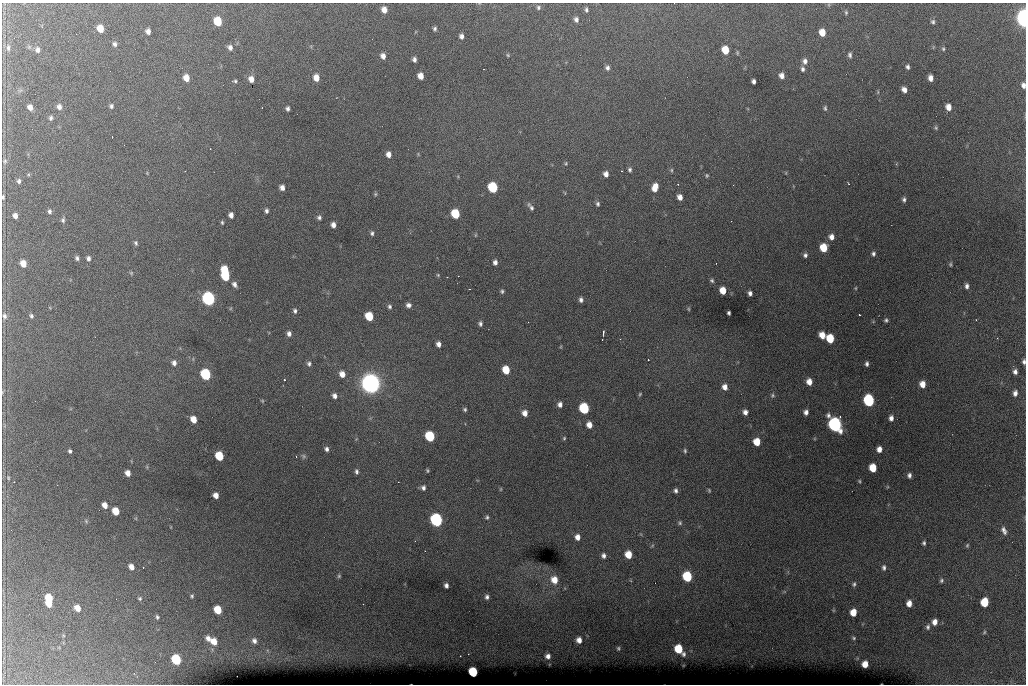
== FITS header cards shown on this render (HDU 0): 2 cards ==
NAXIS1  =                 1024 /fastest changing axis
NAXIS2  =                  682 /next to fastest changing axis

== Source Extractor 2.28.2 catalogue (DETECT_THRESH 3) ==
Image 1024 x 682 px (HDU 0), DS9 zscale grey, 1 PNG px = 1 image px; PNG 1028 x 686 px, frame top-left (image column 1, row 682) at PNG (2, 3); no overlay
Background 6400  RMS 52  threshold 157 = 3 sigma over >= 5 px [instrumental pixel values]
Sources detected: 216; all 216 listed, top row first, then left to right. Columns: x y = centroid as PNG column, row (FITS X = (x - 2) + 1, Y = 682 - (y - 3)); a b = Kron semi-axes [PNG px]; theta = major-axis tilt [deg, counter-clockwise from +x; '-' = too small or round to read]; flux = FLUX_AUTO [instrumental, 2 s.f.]
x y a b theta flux
538 7 6 6 - 7.5e+03
384 10 6 5 - 2.7e+04
586 10 7 5 -85 8.0e+03
846 12 6 4 -88 5.2e+03
1023 18 9 5 -86 1.3e+06
576 19 7 5 -70 1.2e+04
218 21 7 5 -72 1.3e+05
933 22 5 5 - 7.4e+03
100 28 6 5 - 5.2e+04
435 29 4 4 - 6.9e+03
148 31 5 4 - 1.6e+04
822 32 6 5 - 4.5e+04
461 36 6 5 - 1.3e+04
115 44 6 5 - 9.7e+03
230 47 6 6 - 1.4e+04
8 48 10 5 -85 1.2e+04
943 49 5 4 - 5.1e+03
38 50 7 6 - 1.3e+04
725 50 6 5 - 6.9e+04
737 53 6 4 -72 4.8e+03
508 55 5 4 - 3.9e+03
850 55 6 5 - 8.9e+03
383 56 6 5 - 1.9e+04
414 59 5 4 - 1.1e+04
805 61 7 6 - 1.5e+04
908 67 5 4 - 9.0e+03
607 68 6 5 - 1.1e+04
803 69 6 5 - 8.9e+03
421 76 6 5 - 3.2e+04
782 76 6 5 - 1.9e+04
186 78 6 5 - 3.9e+04
316 78 7 6 - 3.7e+04
931 78 6 4 -84 2.0e+04
251 79 5 5 - 2.4e+04
235 81 5 4 - 5.2e+03
753 81 5 4 - 1.1e+04
1023 85 7 5 -78 1.5e+04
904 90 6 5 - 1.8e+04
111 106 5 5 - 7.5e+03
30 107 5 4 - 2.0e+04
59 107 7 6 - 1.4e+04
948 107 6 5 - 2.9e+04
825 108 6 4 -89 6.0e+03
287 109 5 4 - 8.6e+03
51 118 6 5 - 7.6e+03
936 128 6 4 -89 5.2e+03
112 137 2 2 - 2.3e+03
210 149 3 2 - 2.6e+03
388 154 6 5 - 2.1e+04
5 161 7 5 76 7.1e+03
566 163 5 4 - 3.8e+03
630 170 6 5 - 7.6e+03
671 170 5 5 - 4.8e+03
786 173 5 3 - 2.8e+03
606 174 5 5 - 1.8e+04
707 175 5 3 - 4.3e+03
19 181 6 5 - 9.1e+03
848 183 3 2 - 2.1e+03
282 187 5 5 - 1.7e+04
493 187 7 6 - 2.7e+05
655 187 8 5 73 3.9e+04
375 194 5 5 - 4.7e+03
3 197 6 3 -90 5.6e+03
680 197 5 5 - 2.0e+04
904 199 6 4 -79 8.7e+03
598 204 6 4 80 7.1e+03
531 207 10 4 -54 1.0e+04
49 211 5 4 - 8.4e+03
266 211 4 3 - 8.5e+03
455 214 6 5 - 1.5e+05
231 215 5 4 - 1.7e+04
15 216 6 5 - 1.8e+04
319 217 6 5 - 8.6e+03
63 220 7 5 78 7.4e+03
222 222 4 3 - 4.6e+03
333 225 5 4 - 1.8e+04
372 233 6 5 - 7.9e+03
475 235 5 3 - 3.2e+03
831 237 6 6 - 2.0e+04
136 243 6 5 - 6.9e+03
824 248 6 6 - 7.6e+04
873 254 5 4 - 8.1e+03
805 255 6 6 - 1.0e+04
77 258 5 4 - 8.2e+03
88 258 6 5 - 1.1e+04
495 262 6 5 - 1.3e+04
23 264 6 5 - 3.7e+04
950 264 6 4 89 4.1e+03
225 270 7 5 -58 1.1e+05
131 273 6 5 - 4.7e+03
438 275 5 4 - 4.0e+03
226 276 6 5 - 1.7e+05
712 281 5 4 - 6.0e+03
234 284 7 5 -59 1.4e+04
967 286 6 4 -88 1.1e+04
856 288 5 3 - 3.0e+03
723 290 6 5 - 4.8e+04
502 291 5 4 - 6.4e+03
750 293 4 4 - 1.1e+04
208 299 7 6 - 1.0e+06
581 300 5 4 - 1.1e+04
408 305 6 5 - 1.2e+04
390 307 5 5 - 7.1e+03
689 309 5 3 - 3.8e+03
295 311 6 5 - 8.7e+03
729 313 4 3 - 6.6e+03
859 314 3 2 - 3.8e+03
4 316 8 5 -73 9.7e+03
31 316 5 4 - 6.4e+03
369 316 6 5 - 1.1e+05
886 320 4 4 - 6.2e+03
480 324 5 4 - 8.4e+03
603 333 5 2 - 4.9e+03
289 334 6 5 - 1.4e+04
822 335 6 5 - 4.2e+04
830 338 6 5 - 1.1e+05
438 344 5 4 - 1.6e+04
648 360 3 2 - 3.7e+03
1024 362 5 3 - 8.3e+03
174 363 6 5 - 1.4e+04
309 364 6 5 - 7.9e+03
867 364 5 3 - 8.4e+03
506 370 6 5 - 7.5e+04
1015 372 5 4 - 1.2e+04
206 374 7 6 - 3.3e+05
342 374 6 5 - 2.7e+04
284 380 3 3 - 6.5e+03
809 382 6 5 - 2.7e+04
371 383 10 9 - 2.6e+06
922 384 6 5 - 3.3e+04
725 387 7 6 - 2.1e+04
1015 393 6 4 83 1.5e+04
640 394 5 4 - 4.1e+03
772 395 6 5 - 6.2e+03
334 396 5 4 - 1.4e+04
262 401 5 4 - 3.6e+03
869 401 7 6 - 4.7e+05
560 404 6 5 - 1.4e+04
584 408 7 6 - 3.1e+05
465 409 5 5 - 5.9e+03
745 412 6 5 - 1.6e+04
806 412 5 4 - 1.4e+04
525 413 6 5 - 2.3e+04
891 418 6 5 - 1.5e+04
193 419 6 5 - 4.1e+04
835 424 8 7 - 1.2e+06
589 425 6 5 - 2.8e+04
430 436 6 6 - 2.5e+05
564 438 4 4 - 4.1e+03
757 442 6 5 - 6.0e+04
327 449 5 5 - 1.0e+04
879 449 5 5 - 2.2e+04
70 451 4 3 - 6.6e+03
685 451 6 4 -80 5.2e+03
219 456 6 5 - 1.2e+05
303 456 7 6 - 6.9e+03
873 468 6 5 - 7.6e+04
427 470 4 3 - 4.2e+03
356 471 6 4 -87 8.7e+03
128 473 5 5 - 2.3e+04
909 475 5 4 - 1.0e+04
8 478 6 4 -71 5.2e+03
859 481 4 3 - 4.1e+03
423 488 6 5 - 1.0e+04
501 489 6 4 89 3.5e+03
709 490 5 3 - 4.0e+03
676 491 6 4 -87 9.4e+03
216 495 5 5 - 2.3e+04
105 505 6 5 - 2.6e+04
116 511 6 5 - 6.5e+04
487 517 6 5 - 7.3e+03
436 520 7 6 - 8.2e+05
86 521 6 4 -47 5.0e+03
680 523 6 5 - 6.4e+03
1004 530 10 5 -65 1.4e+04
577 537 6 5 - 2.1e+04
924 543 4 4 - 6.9e+03
967 545 6 4 68 4.5e+03
652 546 6 3 20 4.0e+03
628 555 6 5 - 5.9e+04
604 556 6 5 - 1.2e+04
131 567 6 5 - 2.5e+04
143 567 2 2 - 2.1e+03
884 567 7 5 -89 9.5e+03
339 576 5 4 - 4.6e+03
687 577 7 6 - 2.3e+05
554 580 9 7 -66 4.4e+04
941 581 5 5 - 6.4e+03
854 584 7 5 63 7.2e+03
446 585 5 4 - 1.1e+04
192 596 4 4 - 5.2e+03
487 597 5 5 - 9.9e+03
49 598 7 5 -69 8.5e+04
140 598 5 5 - 5.4e+03
984 602 6 5 - 1.3e+05
909 603 5 5 - 2.7e+04
49 604 5 4 - 3.8e+04
77 608 7 6 - 3.1e+04
218 610 6 5 - 9.0e+04
853 612 6 5 - 5.2e+04
157 617 4 3 - 5.9e+03
935 622 6 5 - 2.3e+04
928 627 7 6 - 9.6e+03
984 632 5 4 - 4.2e+03
208 638 7 6 - 1.8e+04
854 638 5 4 - 5.3e+03
579 640 5 5 - 2.1e+04
254 641 7 6 - 1.3e+04
214 642 7 6 - 4.1e+04
618 648 4 3 - 4.2e+03
679 649 8 6 -52 1.2e+05
460 656 2 2 - 1.8e+03
548 656 5 5 - 1.5e+04
176 660 7 6 - 2.4e+05
865 664 6 5 - 3.9e+04
473 672 6 5 - 2.1e+05
At the frame edge (FLAGS 8, measured only in part): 4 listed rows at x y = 1023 18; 1023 85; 3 197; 1024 362

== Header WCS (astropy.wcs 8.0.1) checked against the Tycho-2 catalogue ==
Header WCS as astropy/WCSLIB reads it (CRVAL/CRPIX/CD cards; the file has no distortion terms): RA---TAN/DEC--TAN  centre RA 07:06:07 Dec +31:10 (106.53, +31.16 deg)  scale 1.44 arcsec/px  FOV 24.5' x 16.3'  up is -93 deg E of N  parity flipped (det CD > 0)
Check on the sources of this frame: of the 60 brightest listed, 8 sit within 2.2 arcsec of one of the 16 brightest Tycho-2 stars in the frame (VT <= 12.35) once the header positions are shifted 0.46 arcsec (0.46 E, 0.00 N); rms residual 1.07 arcsec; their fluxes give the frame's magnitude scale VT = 25.58 - 2.5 log10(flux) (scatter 0.35 mag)
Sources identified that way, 8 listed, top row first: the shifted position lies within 2.2 arcsec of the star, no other Tycho-2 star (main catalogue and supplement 1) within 4.4 arcsec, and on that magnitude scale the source's flux lands within +1.5 / -3 mag of the star's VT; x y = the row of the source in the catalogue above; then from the Tycho-2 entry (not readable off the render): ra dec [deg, ICRS J2000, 3 dp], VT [Tycho-2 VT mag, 2 dp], TYC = Tycho-2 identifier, HIP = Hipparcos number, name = IAU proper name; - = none
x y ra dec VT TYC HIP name
493 187 106.458 +31.151 12.35 2438-728-1 - -
206 374 106.551 +31.041 11.84 2438-663-1 - -
371 383 106.552 +31.106 9.20 2438-180-1 - -
869 401 106.550 +31.305 11.61 2438-184-1 - -
584 408 106.559 +31.192 11.79 2438-1039-1 - -
835 424 106.562 +31.292 10.01 2438-106-1 - -
436 520 106.614 +31.135 11.36 2438-550-1 - -
473 672 106.684 +31.152 11.76 2438-931-1 - -